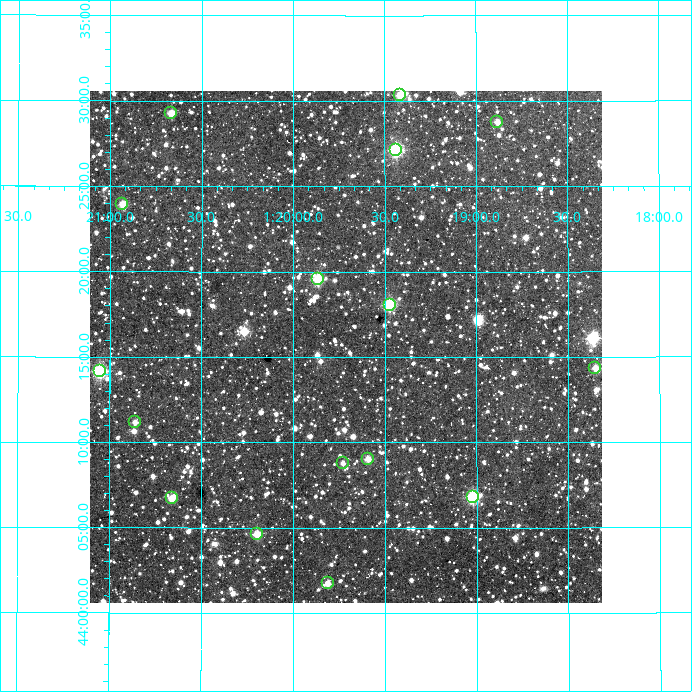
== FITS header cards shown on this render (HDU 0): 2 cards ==
NAXIS1  =                  512
NAXIS2  =                  512

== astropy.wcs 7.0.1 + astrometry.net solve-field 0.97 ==
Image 512 x 512 px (HDU 0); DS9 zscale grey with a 90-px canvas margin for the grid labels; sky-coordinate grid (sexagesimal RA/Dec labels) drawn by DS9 from the SOLVED WCS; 16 Tycho-2 reference stars matched to detected sources circled (green)
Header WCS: RA---TAN/DEC--TAN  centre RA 01:19:43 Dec +44:16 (19.93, +44.26 deg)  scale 3.52 arcsec/px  FOV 30.0' x 30.0'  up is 0 deg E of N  parity normal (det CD < 0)
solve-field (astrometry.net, Tycho-2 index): VERIFIED the header's WCS against the Tycho-2 star catalogue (verified at 2 index scales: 8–16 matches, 0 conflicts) and refined it, rather than solving blind
Solved WCS: RA---TAN-SIP/DEC--TAN-SIP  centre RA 01:19:43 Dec +44:16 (19.93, +44.26 deg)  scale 3.52 arcsec/px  FOV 30.0' x 30.0'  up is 0 deg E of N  parity normal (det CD < 0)
The solver's refit moves the header's centre by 1.2 arcsec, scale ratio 1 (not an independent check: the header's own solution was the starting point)
Tycho-2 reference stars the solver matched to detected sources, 16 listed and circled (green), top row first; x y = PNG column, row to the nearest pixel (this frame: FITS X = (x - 90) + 1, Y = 512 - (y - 91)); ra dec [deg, ICRS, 3 dp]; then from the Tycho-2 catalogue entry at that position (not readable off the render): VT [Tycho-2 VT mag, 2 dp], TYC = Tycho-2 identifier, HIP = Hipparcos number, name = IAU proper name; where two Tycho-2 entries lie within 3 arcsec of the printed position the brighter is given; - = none
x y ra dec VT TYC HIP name
400 95 19.854 +44.506 10.58 2812-1149-1 - -
171 113 20.166 +44.488 10.95 2825-1416-1 - -
497 122 19.721 +44.480 11.44 2812-341-1 - -
396 150 19.860 +44.452 9.38 2812-1225-1 - -
122 204 20.233 +44.399 10.55 2825-1173-1 - -
318 279 19.966 +44.326 10.32 2812-615-1 - -
390 305 19.868 +44.301 10.11 2812-1341-1 - -
595 368 19.588 +44.239 11.66 2812-1569-1 - -
100 371 20.263 +44.236 10.09 2825-1313-1 - -
135 422 20.215 +44.186 12.23 2825-1459-1 - -
368 459 19.898 +44.151 11.94 2812-1901-1 - -
343 463 19.933 +44.147 12.77 2812-1945-1 - -
473 497 19.755 +44.113 9.94 2812-2007-1 - -
172 498 20.165 +44.112 11.47 2825-1323-1 - -
257 534 20.048 +44.077 10.98 2825-2132-1 - -
328 583 19.953 +44.029 11.99 2812-124-1 - -